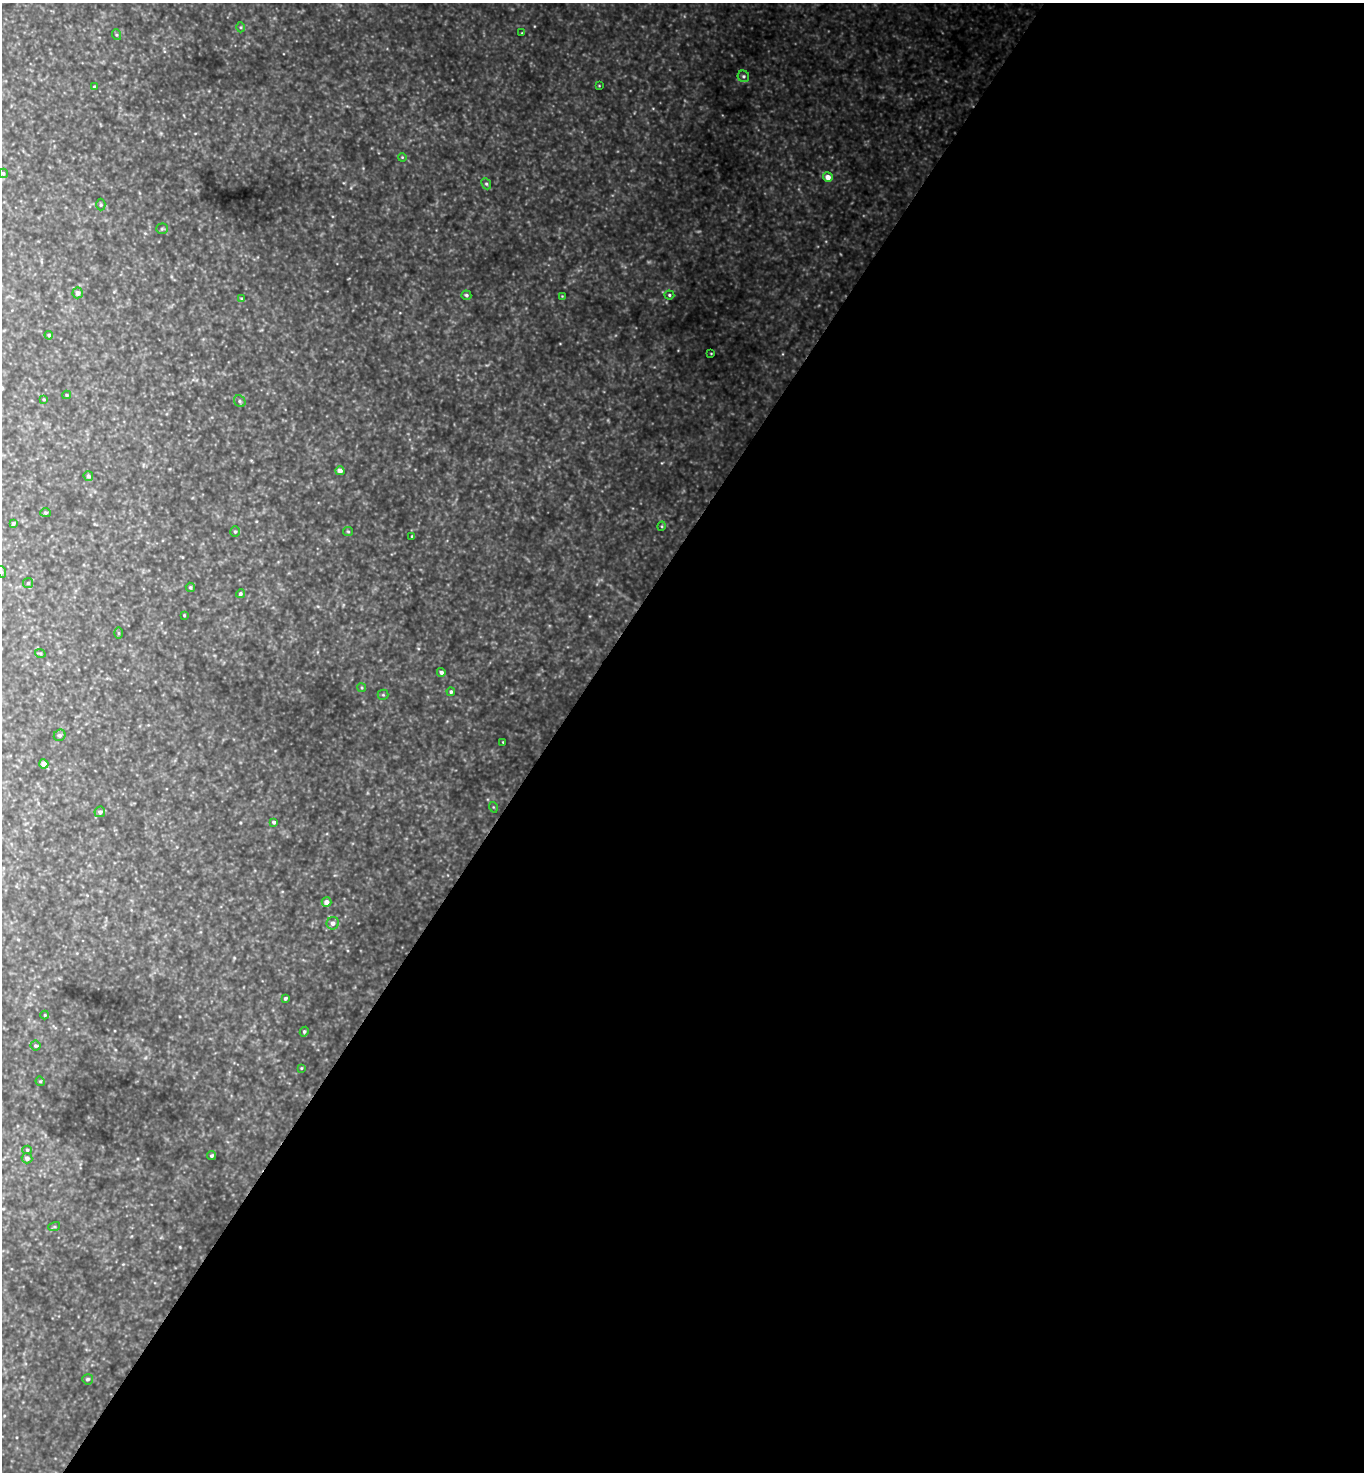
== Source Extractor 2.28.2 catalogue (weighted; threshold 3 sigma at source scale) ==
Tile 12 of 4 x 4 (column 4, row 3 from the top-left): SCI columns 4382-5743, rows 1474-2943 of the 5896 x 5890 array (HDU 1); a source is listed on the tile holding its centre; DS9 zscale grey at full resolution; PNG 1366 x 1474 px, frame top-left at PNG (2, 3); each listed source drawn as its Kron ellipse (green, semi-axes under 4 px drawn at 4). Shown black and unused: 60% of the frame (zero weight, under 3 of 4 exposures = <1% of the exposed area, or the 3 px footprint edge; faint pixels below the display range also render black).
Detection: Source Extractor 2.28.2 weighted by HDU 2 'WHT'; one run over the whole footprint, this tile lists its part. Background 1.13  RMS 0.11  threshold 0.476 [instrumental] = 3 sigma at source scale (4.5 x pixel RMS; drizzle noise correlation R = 1.50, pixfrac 1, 0.05/0.05 arcsec/px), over >= 5 px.
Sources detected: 60; all 60 listed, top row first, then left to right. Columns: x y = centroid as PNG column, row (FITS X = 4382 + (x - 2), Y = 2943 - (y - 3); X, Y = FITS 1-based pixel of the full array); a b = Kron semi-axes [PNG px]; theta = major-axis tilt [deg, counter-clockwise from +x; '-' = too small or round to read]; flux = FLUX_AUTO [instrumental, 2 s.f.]
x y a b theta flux
241 27 5 3 - 11
522 33 3 3 - 7.4
117 35 5 3 - 13
743 76 6 5 - 22
599 86 4 2 - 7.4
94 87 3 3 - 20
402 157 4 3 - 8.9
3 173 4 4 - 19
828 177 5 4 - 99
486 184 6 4 -66 18
101 205 6 4 89 15
162 229 5 5 - 16
78 293 5 5 - 42
466 295 5 4 - 21
669 295 5 4 - 17
562 296 3 3 - 7.3
242 299 4 3 - 16
49 335 4 4 - 20
711 353 3 2 - 7.4
67 395 4 4 - 12
44 399 4 3 - 10
240 401 6 5 - 19
340 471 4 4 - 60
88 476 5 4 - 26
45 513 5 4 - 15
13 524 4 3 - 16
662 526 5 3 - 10
348 531 5 4 - 14
235 532 5 4 - 18
412 536 3 2 - 9.2
2 572 6 4 -71 12
28 583 5 5 - 15
190 587 5 4 - 17
240 594 4 4 - 22
184 615 3 3 - 11
118 633 6 4 -89 12
40 653 5 3 - 12
441 672 4 4 - 33
362 688 4 3 - 11
451 692 4 4 - 23
383 695 5 5 - 15
60 735 6 5 - 21
503 742 2 2 - 6.7
44 764 4 4 - 76
493 807 5 3 - 9.3
100 812 5 5 - 30
274 822 3 3 - 23
326 902 5 5 - 67
333 923 6 6 - 50
285 998 4 3 - 22
45 1015 4 4 - 10
304 1032 5 4 - 18
35 1046 5 5 - 17
301 1068 3 3 - 8.9
40 1081 5 4 - 11
27 1150 5 4 - 15
211 1156 4 3 - 19
27 1158 5 5 - 35
54 1227 6 4 18 14
88 1379 5 5 - 21
Isophote crosses this tile's border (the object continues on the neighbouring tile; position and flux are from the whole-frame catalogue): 1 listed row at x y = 2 572
Unlisted compact peaks at least as high as the median listed source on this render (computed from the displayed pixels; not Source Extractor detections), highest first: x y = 180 1247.